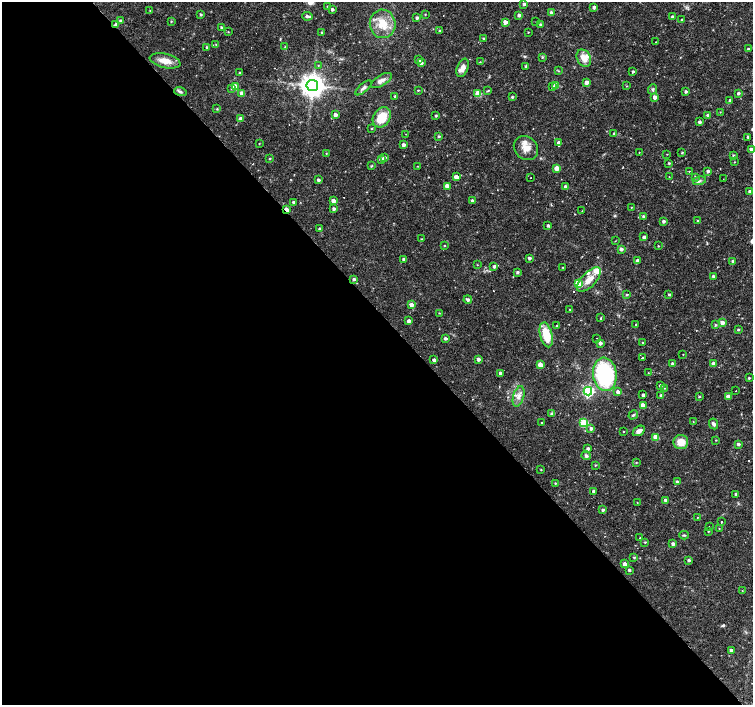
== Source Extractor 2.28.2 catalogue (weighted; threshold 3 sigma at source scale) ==
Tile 9 of 4 x 4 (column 1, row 3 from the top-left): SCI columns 3-1503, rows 1611-3015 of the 6006 x 5966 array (HDU 1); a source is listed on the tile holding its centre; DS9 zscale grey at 2 x 2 block average (1 PNG px = mean of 2 x 2 image px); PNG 755 x 707 px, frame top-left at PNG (2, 2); each listed source drawn as its Kron ellipse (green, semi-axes under 4 px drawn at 4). Shown black and unused: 55% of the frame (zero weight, under 3 of 4 exposures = <1% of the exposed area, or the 3 px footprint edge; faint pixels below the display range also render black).
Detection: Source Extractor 2.28.2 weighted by HDU 2 'WHT'; one run over the whole footprint, this tile lists its part. Background 0.0326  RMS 0.0024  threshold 0.0109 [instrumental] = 3 sigma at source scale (4.5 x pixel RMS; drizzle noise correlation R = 1.50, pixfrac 1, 0.0396/0.0396 arcsec/px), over >= 5 px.
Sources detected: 235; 10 cosmic-ray / hot-pixel residue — neither listed nor drawn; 8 inside a brighter listed object's ellipse — not listed separately; the other 217 listed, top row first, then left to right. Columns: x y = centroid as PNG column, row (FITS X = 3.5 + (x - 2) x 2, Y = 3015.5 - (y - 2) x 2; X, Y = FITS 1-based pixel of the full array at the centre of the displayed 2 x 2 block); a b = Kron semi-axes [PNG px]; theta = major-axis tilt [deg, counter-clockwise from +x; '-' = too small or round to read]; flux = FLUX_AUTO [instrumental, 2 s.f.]
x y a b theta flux
524 4 3 2 - 1.4
327 6 3 2 - 0.35
594 7 3 3 - 1.5
332 9 3 2 - 1.2
150 11 3 2 - 0.26
551 12 3 3 - 1.4
201 14 3 3 - 0.77
425 15 2 2 - 0.38
519 15 4 3 - 1.4
307 16 5 3 - 1.7
672 17 3 2 - 1.2
417 18 3 2 - 1.3
682 20 3 2 - 0.68
121 21 3 3 - 1.3
171 21 3 3 - 0.44
505 22 3 3 - 3.7
536 22 2 2 - 0.32
383 24 14 13 - 11
116 25 3 3 - 2.1
540 25 3 3 - 0.97
221 27 3 2 - 1
439 31 3 2 - 0.53
228 32 2 2 - 0.33
528 32 2 2 - 0.34
322 33 3 3 - 0.77
483 38 3 2 - 0.58
656 42 2 2 - 0.27
216 45 3 2 - 0.3
285 46 3 3 - 0.4
207 47 3 2 - 1.1
748 49 3 3 - 0.57
542 57 3 2 - 0.44
584 58 9 6 -63 6
418 60 3 3 - 2.8
165 61 16 7 -13 6.6
480 62 3 2 - 0.35
421 63 3 3 - 1.6
318 65 3 2 - 0.33
526 67 2 2 - 1.2
463 68 10 5 68 3.3
559 71 3 2 - 0.43
633 72 2 2 - 0.89
240 73 3 2 - 0.46
381 81 12 5 32 2.8
586 82 3 3 - 3.3
312 85 6 5 - 650
556 85 3 3 - 5.5
626 86 3 2 - 0.36
235 87 3 3 - 8.7
552 87 3 3 - 0.69
363 88 10 3 41 1.6
231 89 3 3 - 0.58
652 89 5 4 - 1.1
418 90 3 2 - 0.43
488 91 4 2 - 0.63
685 91 3 2 - 1.1
180 92 6 4 -16 1.3
242 93 3 3 - 3.4
478 93 3 3 - 13
738 93 2 2 - 1.2
395 96 2 2 - 0.73
512 97 3 3 - 0.76
655 97 3 3 - 2.6
730 100 2 2 - 1
217 109 3 3 - 0.49
720 112 2 2 - 0.28
335 115 3 3 - 2.5
708 115 3 3 - 1.7
436 116 2 2 - 0.87
382 117 11 8 57 13
240 119 4 3 - 2
699 122 3 2 - 1.3
371 129 3 2 - 0.42
406 134 2 2 - 0.19
614 134 3 2 - 0.92
439 136 3 3 - 0.84
748 137 3 2 - 0.84
559 143 3 3 - 2
259 144 2 2 - 0.3
403 145 3 3 - 1.9
526 148 13 11 -41 6.2
751 149 3 3 - 1.5
639 152 2 2 - 0.22
326 153 3 2 - 0.34
682 153 3 3 - 0.52
667 154 2 2 - 0.23
733 155 3 3 - 0.67
385 157 3 3 - 1.3
270 159 3 2 - 0.36
381 159 4 3 - 2
734 162 2 2 - 0.28
669 163 3 2 - 0.65
371 166 3 3 - 0.53
417 166 2 2 - 0.2
557 168 3 3 - 6
689 171 2 2 - 0.56
708 171 3 2 - 1.4
669 176 2 2 - 0.28
456 177 3 3 - 4.1
695 177 3 3 - 0.79
531 178 2 2 - 0.37
723 179 2 2 - 0.2
318 180 3 2 - 1.4
699 181 6 3 15 1.2
447 186 3 3 - 4
565 187 3 3 - 1.7
750 192 3 3 - 1.8
333 201 3 3 - 2.9
472 201 3 3 - 1.3
293 202 3 2 - 0.91
631 207 3 2 - 0.31
287 209 4 2 - 3
334 209 3 3 - 1.3
582 211 2 2 - 0.33
643 216 3 3 - 1.3
663 221 2 2 - 1.4
697 221 2 2 - 0.55
548 226 3 3 - 1.2
320 229 3 3 - 1.6
644 237 2 2 - 1.6
421 239 2 2 - 0.41
615 241 3 2 - 0.29
444 246 3 2 - 0.38
658 246 2 2 - 0.38
621 249 3 3 - 1.6
529 258 3 2 - 1.4
404 259 3 3 - 1.4
637 261 3 3 - 1.7
733 261 3 2 - 1.5
477 265 2 2 - 0.33
494 266 3 3 - 1.4
563 267 2 2 - 0.26
517 272 3 3 - 1.1
713 276 3 3 - 0.89
354 279 3 3 - 1.1
589 280 15 7 47 6.8
578 284 3 3 - 18
669 294 3 2 - 0.75
627 295 3 3 - 0.58
468 300 4 3 - 1.6
411 305 3 3 - 2.6
570 309 2 2 - 0.37
439 313 3 2 - 0.28
600 318 2 2 - 1.8
409 321 3 3 - 2
722 322 3 3 - 3.3
636 324 2 2 - 0.32
557 325 3 2 - 0.41
715 325 3 3 - 0.7
738 330 3 2 - 0.67
546 335 12 6 -76 14
445 338 3 3 - 1.4
596 338 2 2 - 0.4
643 342 3 2 - 0.31
600 343 3 3 - 2.3
683 354 2 2 - 0.3
642 358 2 2 - 3
478 359 3 3 - 1.9
434 360 3 2 - 2.1
672 364 3 2 - 1.6
713 364 3 3 - 3.3
540 365 3 3 - 6.5
500 373 2 2 - 1.4
648 373 2 2 - 0.25
605 374 16 12 -83 53
749 378 2 2 - 0.68
660 385 2 2 - 1.1
664 388 2 2 - 0.24
736 390 2 2 - 0.91
588 391 4 4 - 92
618 392 3 3 - 2.5
643 395 2 2 - 1.3
661 395 3 3 - 1
519 396 10 5 74 3.2
699 397 3 3 - 0.56
728 397 3 3 - 4.1
643 406 4 3 - 5.1
552 414 3 3 - 2.1
633 415 5 3 - 0.83
693 422 3 2 - 0.23
542 423 2 2 - 0.36
584 423 3 3 - 23
714 424 5 4 - 1.5
591 428 3 3 - 1.5
639 431 6 4 34 2.3
623 432 2 2 - 0.33
656 437 3 3 - 9.7
716 440 2 2 - 0.37
681 442 7 7 - 7
738 444 3 2 - 1.1
588 449 3 2 - 1.5
586 456 4 4 - 1.1
636 462 3 2 - 0.35
595 465 3 3 - 0.51
541 470 3 2 - 0.38
677 482 3 3 - 1.4
555 483 3 2 - 0.5
594 491 3 2 - 1.8
736 494 2 2 - 1.4
665 500 3 2 - 1.6
637 503 2 2 - 0.26
603 510 3 2 - 1
698 517 3 2 - 0.31
721 522 2 2 - 0.7
709 526 2 2 - 0.49
719 528 2 2 - 0.21
708 531 2 2 - 0.42
684 535 4 3 - 0.68
640 538 2 2 - 0.31
645 542 3 2 - 0.49
673 544 3 3 - 1.6
634 557 3 2 - 0.69
689 560 3 3 - 1
625 564 3 3 - 3.1
629 570 3 2 - 1
742 591 3 2 - 0.24
731 650 3 3 - 1.9
Overlapping masked pixels (flux is a lower limit): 2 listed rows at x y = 116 25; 287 209
Isophote crosses this tile's border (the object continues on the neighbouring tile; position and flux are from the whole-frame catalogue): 1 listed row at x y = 751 149
Diffuse or blended objects may show on this block-average render without a row.